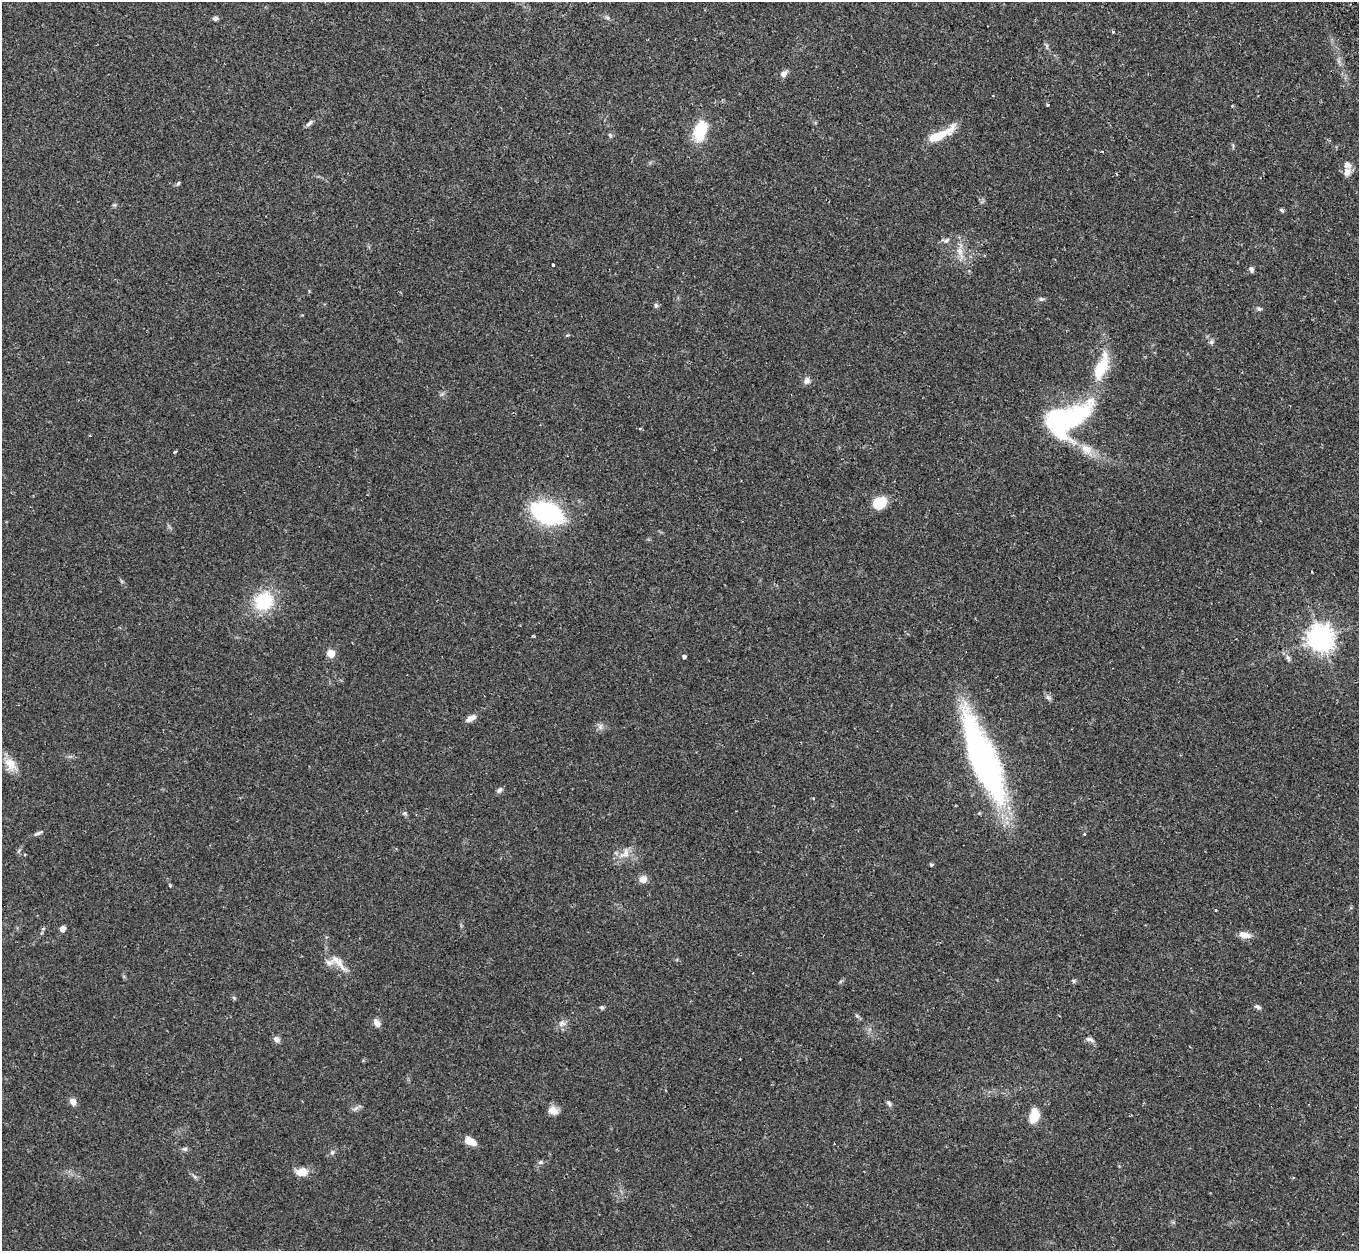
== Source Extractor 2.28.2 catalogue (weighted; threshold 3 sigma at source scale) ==
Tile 10 of 4 x 4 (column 2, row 3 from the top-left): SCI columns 1429-2785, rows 1433-2681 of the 5572 x 5527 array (HDU 1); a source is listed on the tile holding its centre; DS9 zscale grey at full resolution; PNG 1361 x 1253 px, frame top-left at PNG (2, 2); no overlay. Shown black and unused: <1% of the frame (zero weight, under 2 of 3 exposures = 4% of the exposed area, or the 3 px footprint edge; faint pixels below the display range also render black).
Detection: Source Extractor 2.28.2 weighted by HDU 2 'WHT'; one run over the whole footprint, this tile lists its part. Background 0.082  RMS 0.0059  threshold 0.0265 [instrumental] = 3 sigma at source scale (4.5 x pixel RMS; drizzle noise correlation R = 1.50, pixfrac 1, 0.05/0.05 arcsec/px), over >= 5 px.
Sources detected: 74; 1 inside a brighter object's white glare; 1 cosmic-ray / hot-pixel residue — not listed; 2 inside a brighter listed object's ellipse — not listed separately; the other 70 listed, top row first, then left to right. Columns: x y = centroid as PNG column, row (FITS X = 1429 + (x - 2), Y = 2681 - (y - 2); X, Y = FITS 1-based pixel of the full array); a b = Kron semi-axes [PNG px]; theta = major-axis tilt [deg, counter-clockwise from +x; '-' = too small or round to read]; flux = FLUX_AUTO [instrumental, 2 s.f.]
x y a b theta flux
215 19 6 5 - 1.7
1113 32 4 3 - 0.73
1047 46 7 4 -72 1
784 74 8 7 - 2.7
1048 105 3 3 - 1.2
309 123 11 5 42 1.5
700 130 19 11 70 22
610 135 6 4 -47 0.81
940 135 35 8 27 15
1347 172 11 10 - 3.5
178 183 6 4 48 0.82
114 205 6 4 18 0.73
1282 210 6 4 -20 0.92
946 241 8 5 40 1.4
960 252 18 6 -67 4.6
553 265 3 3 - 1.3
1251 269 7 5 -69 1.5
1041 299 7 5 -1 1.1
656 305 6 5 - 1.2
1259 309 7 5 -39 1.2
1211 342 6 6 - 1.3
1101 368 35 15 64 19
807 381 9 8 - 2.4
1062 419 37 36 - 69
1086 449 18 12 -32 7.4
175 452 4 3 - 0.67
879 503 12 9 34 19
547 513 23 13 -23 96
1312 572 3 2 - 0.52
264 601 18 16 39 29
1320 638 8 8 - 610
331 654 5 5 - 16
684 656 4 4 - 1.4
1288 658 11 5 -70 1.7
1048 697 9 5 -41 1.5
471 718 13 6 29 3.2
600 727 9 6 90 1.9
983 760 81 20 -68 210
10 764 18 14 -65 7.2
499 790 9 5 46 1.5
404 813 6 5 - 0.94
38 833 12 4 20 1.5
1084 834 3 3 - 0.63
625 853 18 10 43 5.8
931 864 5 4 - 0.73
643 879 8 7 - 4.2
43 929 6 4 2 0.72
62 929 4 4 - 4.3
1245 935 16 8 -12 4.5
338 962 33 9 -46 7.6
1073 981 6 5 - 0.84
234 998 6 4 -56 0.72
602 1007 6 5 - 0.88
1258 1007 9 5 -24 1.5
857 1016 6 4 -19 0.79
377 1023 11 7 -55 3
562 1023 10 7 6 2.5
276 1039 8 7 - 2.1
1090 1039 12 5 -18 1.9
73 1101 10 7 -57 3
889 1103 9 5 -45 1.2
355 1108 10 3 21 1.3
553 1110 13 9 -27 4.3
1034 1116 16 10 76 9.8
470 1141 13 7 -26 6.7
185 1149 7 5 -10 1.3
332 1152 7 5 45 1.3
540 1162 7 5 22 1.1
301 1172 13 9 2 7.4
195 1177 7 4 -19 1